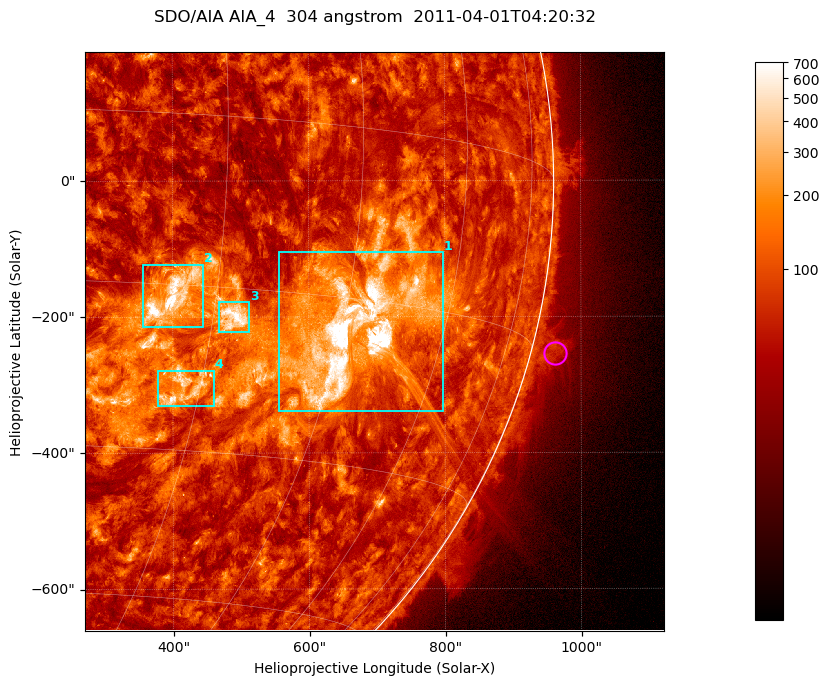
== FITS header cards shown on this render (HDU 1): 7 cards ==
TELESCOP= 'SDO/AIA '           / For AIA: SDO/AIA
INSTRUME= 'AIA_4   '           / For AIA: AIA_ATA1, AIA_ATA2, AIA_ATA3 or AIA_AT
WAVELNTH=                  304 / [angstrom] Wavelength
WAVEUNIT= 'angstrom'           / Wavelength unit: angstrom
DATE-OBS= '2011-04-01T04:20:32.139' / [ISO] Date when observation started; ISO 8
CTYPE1  = 'HPLN-TAN'           / CTYPE1; Typically HPLN
CTYPE2  = 'HPLT-TAN'           / CTYPE2; Typically HPLT

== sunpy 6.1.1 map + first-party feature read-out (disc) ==
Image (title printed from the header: SDO/AIA AIA_4  304 angstrom  2011-04-01T04:20:32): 1418 x 1418 px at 0.6 arcsec/px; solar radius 960 arcsec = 1600 px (partial field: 18% of the solar disc is inside the frame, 73% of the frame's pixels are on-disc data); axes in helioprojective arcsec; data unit not stated in the header (colour bar unlabelled)
Orientation: roll -0.132 deg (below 1 deg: not rotated)
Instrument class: DISC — disc imager (sunpy class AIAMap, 304 A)
Bright regions (active regions / flare kernels): reference = the on-disc median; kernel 11 px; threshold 5 sigma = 170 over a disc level ~71.7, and >= 1.15x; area >= 2010 px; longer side >= 17 px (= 10 arcsec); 4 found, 4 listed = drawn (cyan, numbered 1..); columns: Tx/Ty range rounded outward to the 2 arcsec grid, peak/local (2 s.f.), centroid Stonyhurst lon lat
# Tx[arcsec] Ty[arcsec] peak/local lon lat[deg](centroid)
1 554..798 -340..-104 29 +47 -18
2 356..446 -216..-122 13 +26 -16
3 468..512 -224..-178 11 +32 -18
4 376..460 -332..-278 8.7 +29 -25
Off-limb structures (1.02-1.3 R_sun): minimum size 400 px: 4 found; the strongest spans PA ~255..260 deg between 1.02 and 1.07 R_sun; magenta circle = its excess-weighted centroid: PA ~255 deg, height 1.04 R_sun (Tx ~962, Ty ~-254 arcsec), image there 2.3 x the reference